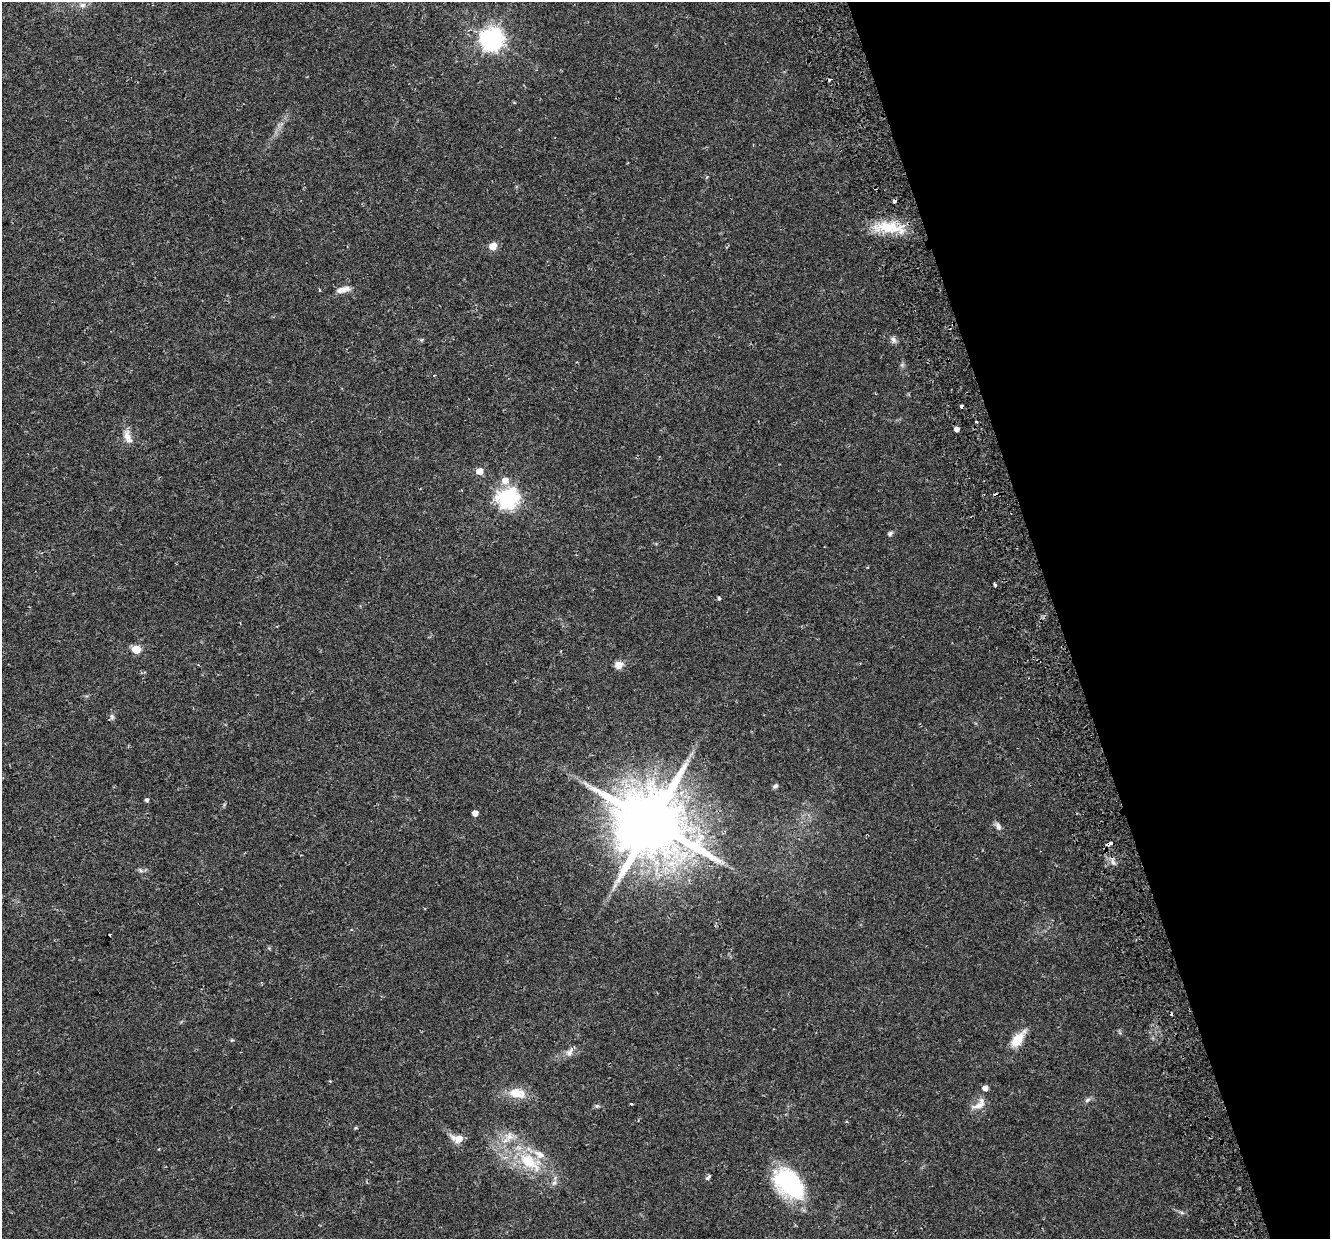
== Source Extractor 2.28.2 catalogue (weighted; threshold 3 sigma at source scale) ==
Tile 12 of 4 x 4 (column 4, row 3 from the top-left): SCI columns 4038-5365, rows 1317-2553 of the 5422 x 5159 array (HDU 1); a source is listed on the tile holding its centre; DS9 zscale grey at full resolution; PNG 1332 x 1241 px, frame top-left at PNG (2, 2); no overlay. Shown black and unused: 20% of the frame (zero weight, under 2 of 3 exposures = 3% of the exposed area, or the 3 px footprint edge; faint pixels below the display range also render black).
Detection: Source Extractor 2.28.2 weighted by HDU 2 'WHT'; one run over the whole footprint, this tile lists its part. Background 0.0356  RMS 0.005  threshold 0.0226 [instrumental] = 3 sigma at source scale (4.5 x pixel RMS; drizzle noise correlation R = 1.50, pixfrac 1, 0.0396/0.0396 arcsec/px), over >= 5 px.
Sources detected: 49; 3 cosmic-ray / hot-pixel residue — not listed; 3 inside a brighter listed object's ellipse — not listed separately; the other 43 listed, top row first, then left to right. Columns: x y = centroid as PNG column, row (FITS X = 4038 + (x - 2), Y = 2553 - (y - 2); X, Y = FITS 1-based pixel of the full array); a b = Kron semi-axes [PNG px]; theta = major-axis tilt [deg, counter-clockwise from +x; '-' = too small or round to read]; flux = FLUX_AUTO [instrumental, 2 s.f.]
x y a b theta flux
82 5 9 7 3 2.1
491 39 8 7 - 350
890 227 39 15 -11 16
493 246 5 5 - 11
343 289 18 7 14 4
893 339 10 7 -52 1.7
902 365 6 6 - 0.95
961 406 4 3 - 3.6
976 421 3 3 - 1.5
957 429 4 4 - 2.7
127 437 18 9 -69 4.4
480 471 5 5 - 5.4
505 480 7 7 - 4.7
508 498 8 7 - 250
890 533 7 5 40 1
868 567 3 2 - 0.41
995 585 4 3 - 1
719 598 4 3 - 0.9
136 649 5 5 - 16
619 665 9 8 - 3.9
112 717 8 6 -76 1.2
775 786 7 5 41 1
147 800 5 4 - 1.1
475 813 4 4 - 4
652 822 20 17 -8 5600
998 826 10 7 -61 1.9
1109 844 6 3 41 13
1113 862 8 5 -45 1.6
141 870 7 4 -44 0.95
615 885 7 4 72 1.4
110 934 3 3 - 1.1
1017 1040 22 10 53 9.3
569 1052 14 8 61 2.5
985 1088 5 4 - 3.1
517 1093 22 12 -11 8.8
1087 1100 8 6 19 1.3
631 1104 3 3 - 2
597 1106 6 5 - 0.85
979 1106 21 9 17 4.3
458 1139 10 6 -10 6.9
529 1161 37 17 -38 25
708 1177 5 3 - 1.6
789 1184 40 25 -43 46
Overlapping masked pixels (flux is a lower limit): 3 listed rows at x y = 961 406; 652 822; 1109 844